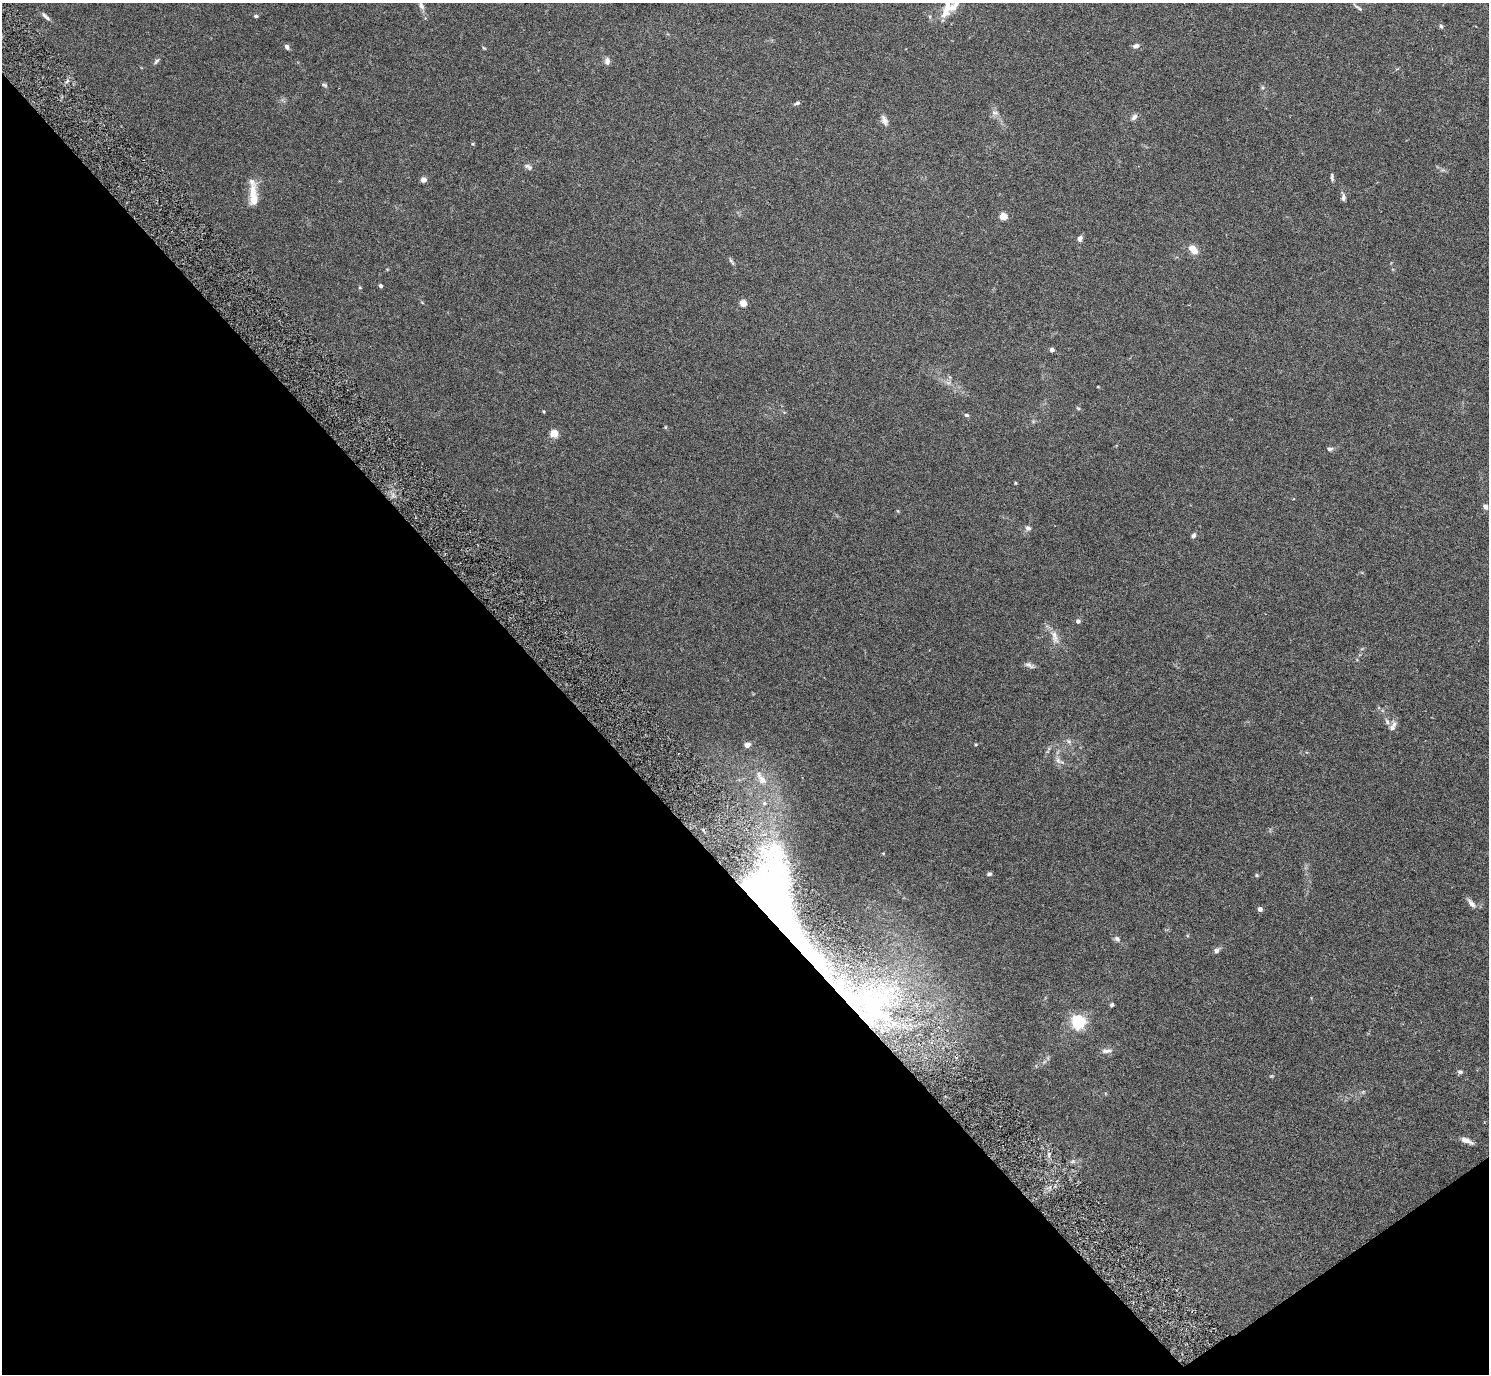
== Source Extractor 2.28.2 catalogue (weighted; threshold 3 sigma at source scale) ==
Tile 14 of 4 x 4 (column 2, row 4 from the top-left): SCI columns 1493-2979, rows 306-1677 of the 6002 x 5991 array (HDU 1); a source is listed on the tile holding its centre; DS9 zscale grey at full resolution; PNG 1491 x 1376 px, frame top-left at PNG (2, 3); no overlay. Shown black and unused: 39% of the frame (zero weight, under 5 of 9 exposures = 3% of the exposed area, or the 3 px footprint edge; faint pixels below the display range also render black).
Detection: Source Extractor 2.28.2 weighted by HDU 2 'WHT'; one run over the whole footprint, this tile lists its part. Background 0.0656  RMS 0.0033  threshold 0.0133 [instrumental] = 3 sigma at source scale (4.09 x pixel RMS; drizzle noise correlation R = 1.36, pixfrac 0.8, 0.05/0.05 arcsec/px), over >= 5 px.
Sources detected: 73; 1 inside a brighter object's white glare — not listed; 5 inside a brighter listed object's ellipse — not listed separately; the other 67 listed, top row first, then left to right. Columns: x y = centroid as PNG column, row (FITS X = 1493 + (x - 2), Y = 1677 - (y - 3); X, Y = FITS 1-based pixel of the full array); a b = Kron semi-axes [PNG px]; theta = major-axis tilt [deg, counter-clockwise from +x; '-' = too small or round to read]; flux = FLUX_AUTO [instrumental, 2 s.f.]
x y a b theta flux
421 6 10 6 -59 1.1
1358 8 13 3 -36 0.64
946 9 27 10 74 4.5
46 16 14 5 -42 1.1
256 16 5 4 - 0.48
1441 26 5 5 - 0.47
1136 46 8 6 19 1.1
287 47 6 5 - 0.83
484 48 5 4 - 0.31
156 61 9 5 52 0.72
607 61 9 7 90 1.3
324 85 8 4 -25 0.51
797 103 7 4 22 0.57
995 113 10 4 -5 0.73
1134 117 9 6 57 1
884 120 14 7 -67 1.5
473 144 5 4 - 0.31
528 167 13 6 -28 0.96
1332 177 10 4 -82 0.67
423 180 6 6 - 1.2
253 196 29 9 -88 5.2
1343 197 9 5 -89 0.91
1003 217 5 4 - 7.3
1080 238 8 6 72 0.91
1193 249 12 8 -45 3.1
731 261 12 3 -55 0.59
381 286 4 3 - 0.75
360 288 5 3 - 0.25
743 303 4 4 - 5.8
1052 350 4 4 - 1.1
948 383 7 5 -1 0.78
1098 387 3 3 - 0.25
1078 408 6 3 -19 0.34
544 411 4 3 - 0.32
967 415 6 5 - 0.51
665 427 5 3 - 0.29
554 433 8 8 - 3
1330 449 7 5 1 0.71
1015 483 5 3 - 0.27
1485 506 5 4 - 1.1
1028 528 8 7 - 0.9
1193 536 6 5 - 0.79
1078 621 5 5 - 0.96
1055 637 20 9 -75 2.7
1029 665 13 6 -27 1
1387 722 8 5 -64 0.87
1393 726 14 7 61 1.4
1069 741 8 5 -28 0.82
976 744 4 3 - 0.26
747 745 6 5 - 1.6
1059 761 16 6 -27 1.4
761 778 24 9 -57 4.2
764 803 7 6 - 0.97
989 874 6 4 4 0.66
1257 875 5 4 - 0.42
766 892 51 40 -83 170
1471 903 15 6 -49 1.5
1260 909 4 4 - 1.4
1117 939 8 6 -52 0.87
1216 951 7 6 - 0.92
850 997 89 39 -28 86
1112 1005 5 4 - 0.58
1078 1022 6 6 - 70
1107 1051 15 6 5 1.3
1460 1072 7 5 -9 0.65
1467 1141 15 6 -22 1.8
1073 1161 6 6 - 0.63
Overlapping masked pixels (flux is a lower limit): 2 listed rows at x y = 766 892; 850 997
Isophote crosses this tile's border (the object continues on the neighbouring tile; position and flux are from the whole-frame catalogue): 1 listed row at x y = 946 9